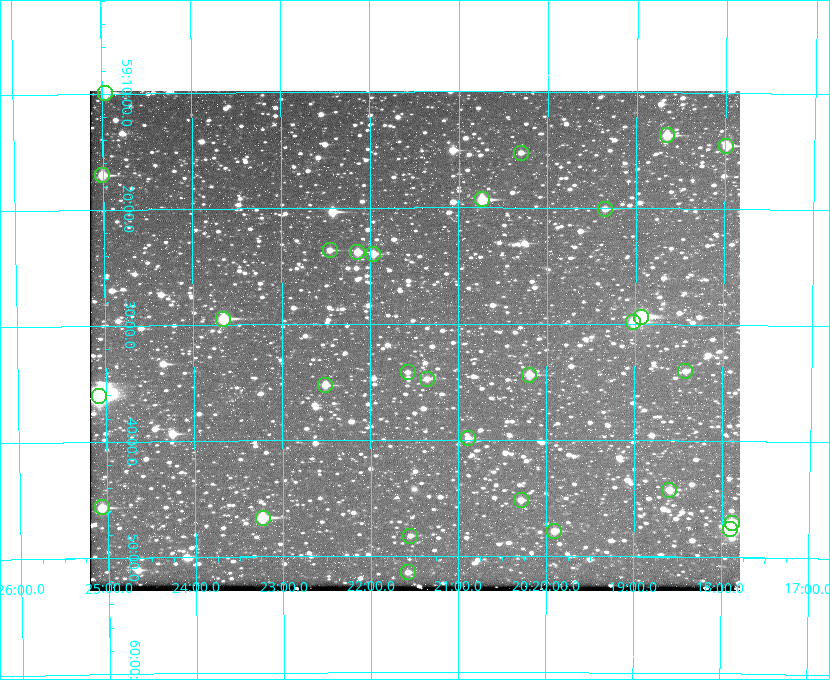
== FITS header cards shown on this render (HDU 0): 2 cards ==
NAXIS1  =                  650 / Width of table row in bytes
NAXIS2  =                  500 / Number of rows in table

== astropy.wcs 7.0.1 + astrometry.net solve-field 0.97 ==
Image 650 x 500 px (HDU 0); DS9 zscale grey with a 90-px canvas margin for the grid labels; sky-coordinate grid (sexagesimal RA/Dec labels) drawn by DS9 from the SOLVED WCS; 29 Tycho-2 reference stars matched to detected sources circled (green)
Header WCS: none
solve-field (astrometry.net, Tycho-2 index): SOLVED blind (the file carries no WCS)
Solved WCS: RA---TAN-SIP/DEC--TAN-SIP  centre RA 20:21:30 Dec +59:31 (305.37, +59.52 deg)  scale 5.17 arcsec/px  FOV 56.0' x 43.1'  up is -180 deg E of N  parity flipped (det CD > 0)
(file carries no celestial WCS; the grid is the blind solution)
Tycho-2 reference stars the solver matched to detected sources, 29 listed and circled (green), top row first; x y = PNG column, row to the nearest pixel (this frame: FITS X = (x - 90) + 1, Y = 500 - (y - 93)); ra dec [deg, ICRS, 3 dp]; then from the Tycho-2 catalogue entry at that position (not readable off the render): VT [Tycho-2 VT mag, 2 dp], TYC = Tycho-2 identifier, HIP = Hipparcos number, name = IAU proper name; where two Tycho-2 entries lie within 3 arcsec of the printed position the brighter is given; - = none
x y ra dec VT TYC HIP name
105 95 306.240 +59.165 8.78 3949-1539-1 100701 -
667 137 304.666 +59.228 9.63 3949-1325-1 - -
726 148 304.498 +59.243 9.91 3949-663-1 - -
521 155 305.075 +59.254 11.10 3949-857-1 - -
102 177 306.252 +59.284 9.41 3949-1643-1 - -
482 201 305.185 +59.322 8.95 3949-1869-1 - -
605 211 304.838 +59.335 10.93 3949-1877-1 - -
330 252 305.613 +59.394 10.81 3949-1261-1 - -
357 254 305.535 +59.397 10.37 3949-1383-1 - -
373 256 305.490 +59.400 10.79 3949-1179-1 - -
641 319 304.733 +59.490 8.93 3949-1451-1 - -
223 321 305.915 +59.492 9.25 3949-1149-1 - -
633 324 304.755 +59.496 9.37 3949-615-1 - -
685 373 304.607 +59.567 11.00 3949-1861-1 - -
408 374 305.394 +59.570 11.70 3949-405-1 - -
529 377 305.049 +59.573 10.18 3949-1099-1 - -
427 381 305.340 +59.579 10.98 3949-39-1 - -
325 387 305.628 +59.588 10.19 3949-1517-1 - -
99 398 306.271 +59.600 6.45 3949-2016-1 100714 -
468 440 305.223 +59.664 11.52 3949-1631-1 - -
669 492 304.649 +59.737 10.61 3949-735-1 - -
521 502 305.073 +59.753 11.06 3949-89-1 - -
102 509 306.265 +59.761 9.71 3949-555-1 - -
263 520 305.808 +59.778 8.73 3949-715-1 100545 -
732 525 304.470 +59.785 9.54 3949-1615-1 - -
730 531 304.474 +59.793 10.98 3949-1187-1 100048 -
554 533 304.976 +59.797 11.33 3949-1031-1 - -
410 538 305.387 +59.804 11.49 3949-285-1 - -
408 574 305.395 +59.857 11.71 3949-313-1 - -